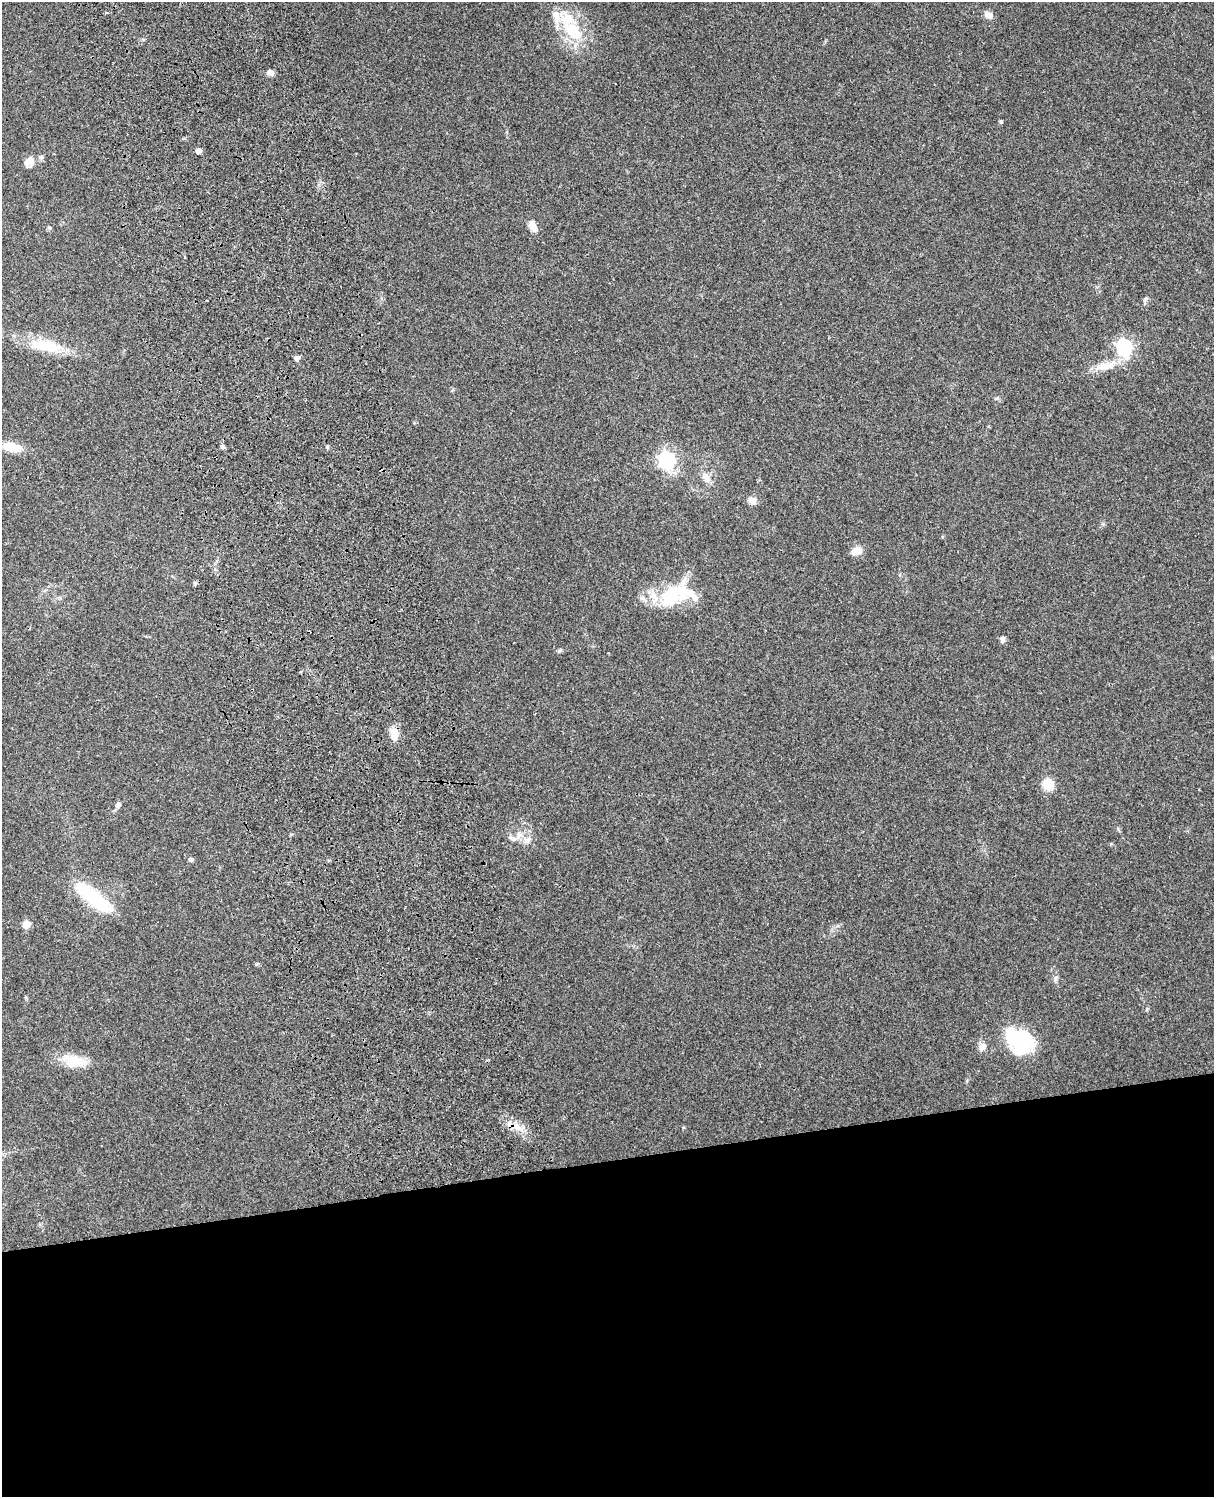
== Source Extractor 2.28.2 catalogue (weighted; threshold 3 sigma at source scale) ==
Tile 11 of 4 x 3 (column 3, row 3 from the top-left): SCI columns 2543-3754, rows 165-1659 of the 5087 x 4927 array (HDU 1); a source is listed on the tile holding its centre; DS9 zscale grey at full resolution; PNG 1216 x 1499 px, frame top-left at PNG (2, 2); no overlay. Shown black and unused: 22% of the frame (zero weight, under 3 of 4 exposures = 6% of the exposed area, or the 3 px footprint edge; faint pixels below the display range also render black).
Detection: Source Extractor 2.28.2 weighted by HDU 2 'WHT'; one run over the whole footprint, this tile lists its part. Background 0.209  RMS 0.0082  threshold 0.0369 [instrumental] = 3 sigma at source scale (4.5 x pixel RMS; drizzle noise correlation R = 1.50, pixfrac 1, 0.05/0.05 arcsec/px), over >= 5 px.
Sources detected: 44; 3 inside a brighter object's white glare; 1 cosmic-ray / hot-pixel residue — not listed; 4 inside a brighter listed object's ellipse — not listed separately; the other 36 listed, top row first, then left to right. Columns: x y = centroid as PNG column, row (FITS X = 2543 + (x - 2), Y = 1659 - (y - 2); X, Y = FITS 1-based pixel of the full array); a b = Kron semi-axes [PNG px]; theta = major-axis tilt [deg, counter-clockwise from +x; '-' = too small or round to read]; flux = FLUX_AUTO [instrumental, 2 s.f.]
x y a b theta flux
989 15 7 6 - 7.4
573 30 38 20 -41 35
270 73 7 6 - 4.1
1001 122 4 4 - 1.4
198 151 4 4 - 6.2
29 161 15 10 42 6.7
533 226 14 7 -64 7.8
49 227 5 5 - 1.3
1146 299 8 5 59 2
46 346 46 14 -9 30
1124 347 7 6 - 180
297 358 5 5 - 3.4
1104 366 28 10 9 14
222 447 6 6 - 1.7
12 448 26 10 -9 14
666 460 7 7 - 260
705 477 15 7 -67 5
752 500 10 8 -32 4.9
856 551 12 9 16 7.9
195 583 5 5 - 1.4
669 597 48 23 51 39
1003 639 8 6 83 2.9
560 650 8 4 36 1.3
394 734 16 9 90 9.4
1048 785 6 5 - 52
118 805 7 6 - 2.7
519 834 8 8 - 4.6
528 840 10 5 63 3
191 860 7 5 0 1.7
90 895 38 14 -35 52
26 924 5 5 - 18
1056 978 9 4 90 2.1
1022 1041 30 25 -45 46
982 1047 11 8 60 4.6
74 1061 31 16 -16 19
517 1127 20 6 -20 7.9
Unlisted compact peaks at least as high as the median listed source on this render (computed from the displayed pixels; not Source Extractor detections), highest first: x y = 327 447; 997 398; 256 964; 26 998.